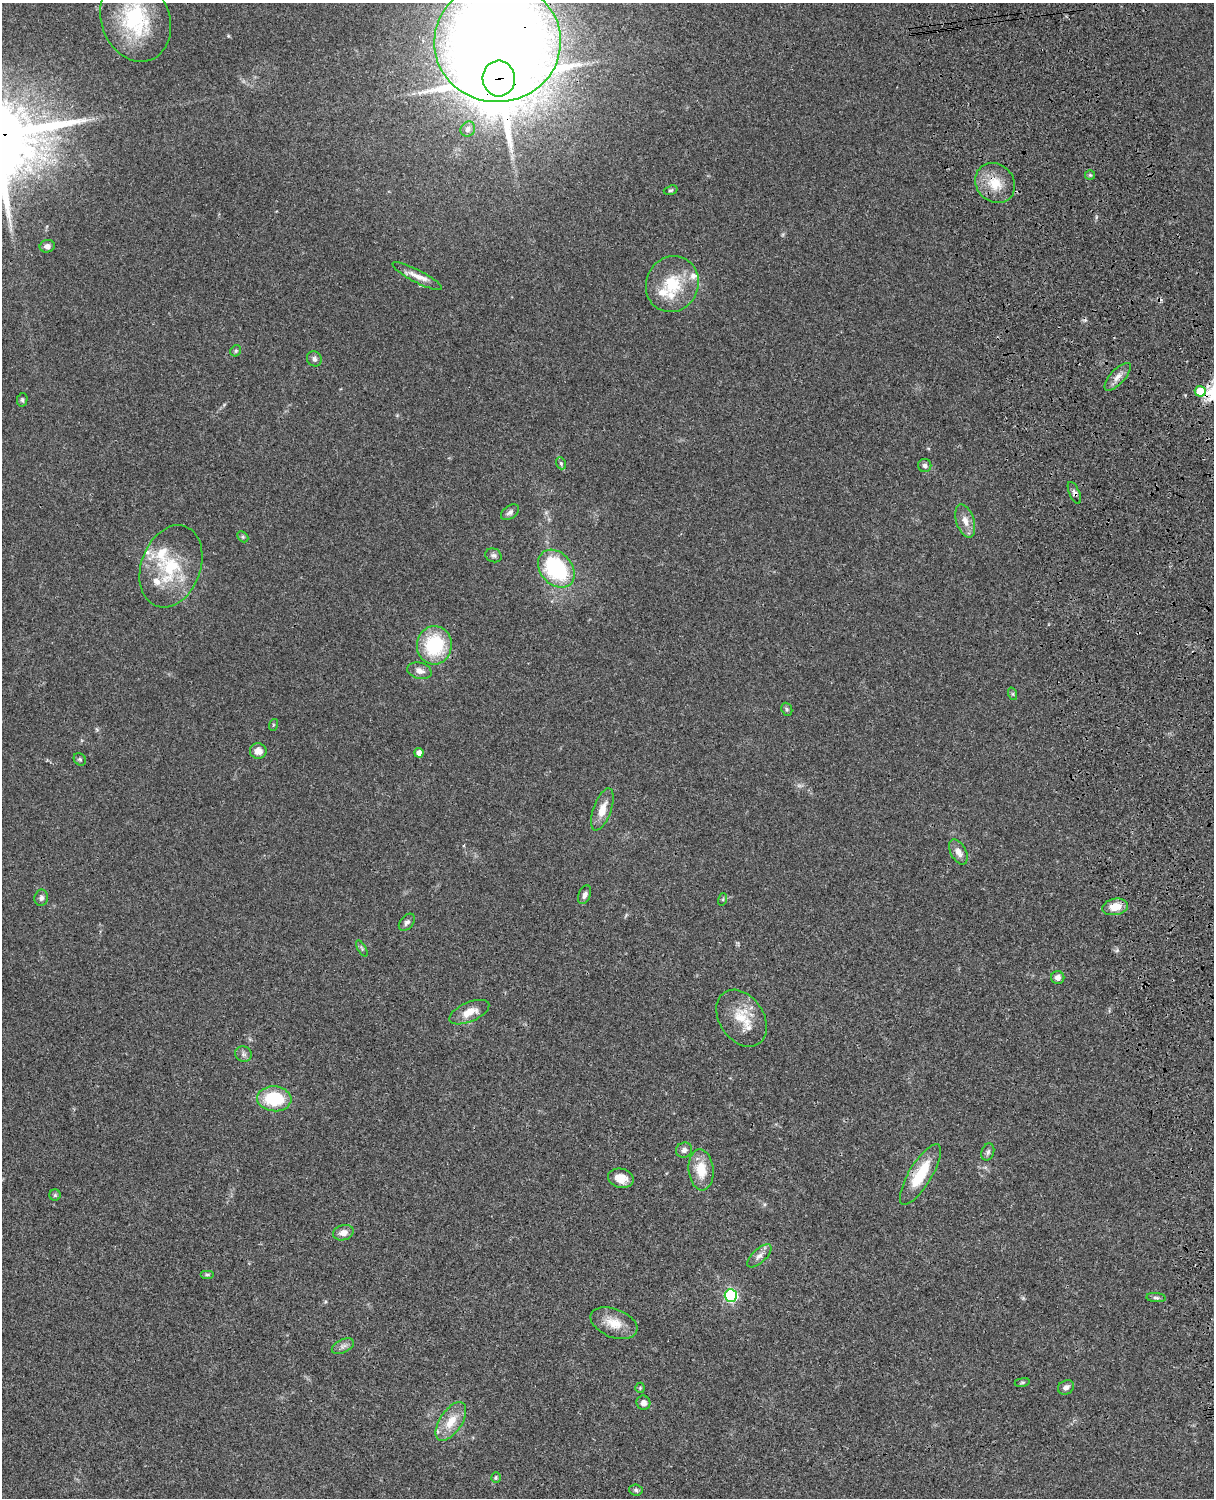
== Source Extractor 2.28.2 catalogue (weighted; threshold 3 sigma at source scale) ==
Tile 6 of 4 x 3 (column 2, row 2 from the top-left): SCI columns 1334-2545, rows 1773-3268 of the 5088 x 4927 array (HDU 1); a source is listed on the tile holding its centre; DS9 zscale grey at full resolution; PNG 1216 x 1500 px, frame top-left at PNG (2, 3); each listed source drawn as its Kron ellipse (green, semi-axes under 4 px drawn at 4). Shown black and unused: <1% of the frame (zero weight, under 3 of 4 exposures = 6% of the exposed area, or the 3 px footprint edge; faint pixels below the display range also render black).
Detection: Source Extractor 2.28.2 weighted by HDU 2 'WHT'; one run over the whole footprint, this tile lists its part. Background 0.0821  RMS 0.006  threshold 0.0271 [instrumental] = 3 sigma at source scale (4.5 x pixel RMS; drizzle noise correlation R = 1.50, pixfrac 1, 0.05/0.05 arcsec/px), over >= 5 px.
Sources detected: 71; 1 cosmic-ray / hot-pixel residue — neither listed nor drawn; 5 inside a brighter listed object's ellipse — not listed separately; the other 65 listed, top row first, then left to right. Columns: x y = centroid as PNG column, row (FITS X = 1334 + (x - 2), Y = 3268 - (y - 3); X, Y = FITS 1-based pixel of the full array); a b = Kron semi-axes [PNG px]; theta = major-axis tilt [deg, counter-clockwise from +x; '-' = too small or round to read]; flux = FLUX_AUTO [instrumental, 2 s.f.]
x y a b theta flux
135 19 44 34 -69 52
497 42 63 60 6 1500
499 78 18 16 -87 3200
468 129 8 7 - 2.6
1090 175 5 5 - 0.93
995 183 21 18 -46 14
671 190 7 4 18 0.92
47 246 7 6 - 2.6
417 276 27 6 -27 6
672 284 28 26 65 26
236 351 6 5 - 0.98
314 359 8 7 - 1.9
1118 377 17 7 47 4.3
1200 391 5 5 - 18
22 400 7 5 78 1.1
561 463 6 4 -69 1.1
925 465 6 6 - 2
1074 493 12 5 -65 1.9
510 512 10 6 35 2
965 521 17 9 -72 5.6
243 537 6 4 -45 0.94
493 555 8 6 -22 1.7
171 566 42 29 70 38
556 569 21 16 -48 56
434 645 19 17 85 38
419 671 12 8 -15 3.9
1013 694 6 4 -71 0.79
787 709 7 5 -69 1
273 725 6 4 72 0.66
258 751 8 7 - 4.5
419 753 5 4 - 3.4
80 759 7 5 -43 1
602 809 22 9 70 7.6
958 852 13 7 -63 4.2
585 895 10 6 68 2.3
41 898 8 6 80 2.2
723 899 6 4 72 0.75
1115 907 13 8 11 8.3
407 922 10 6 50 2
362 948 9 4 -59 1
1058 978 6 6 - 3
469 1012 21 9 23 8.3
742 1018 31 22 -56 17
243 1054 8 7 - 1.9
274 1099 17 12 -5 28
684 1150 8 7 - 2.4
988 1152 9 6 71 1.7
701 1170 20 12 -84 13
920 1174 35 11 59 23
621 1178 13 9 -14 7.1
55 1195 5 5 - 0.87
343 1233 10 7 14 4.2
759 1256 15 7 43 3.3
207 1275 7 4 0 1.1
731 1296 6 6 - 85
1156 1298 10 4 -5 1.3
614 1323 24 14 -21 11
343 1346 12 6 26 2.4
1022 1382 8 4 9 0.9
1066 1387 8 6 27 2.6
640 1388 5 5 - 0.82
643 1403 7 6 - 2.9
451 1421 22 11 56 11
496 1478 5 4 - 0.98
636 1490 6 5 - 1.2
Overlapping masked pixels (flux is a lower limit): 6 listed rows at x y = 497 42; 499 78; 995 183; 1200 391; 1074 493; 920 1174
Isophote crosses this tile's border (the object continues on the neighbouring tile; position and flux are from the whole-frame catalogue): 1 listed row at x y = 497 42